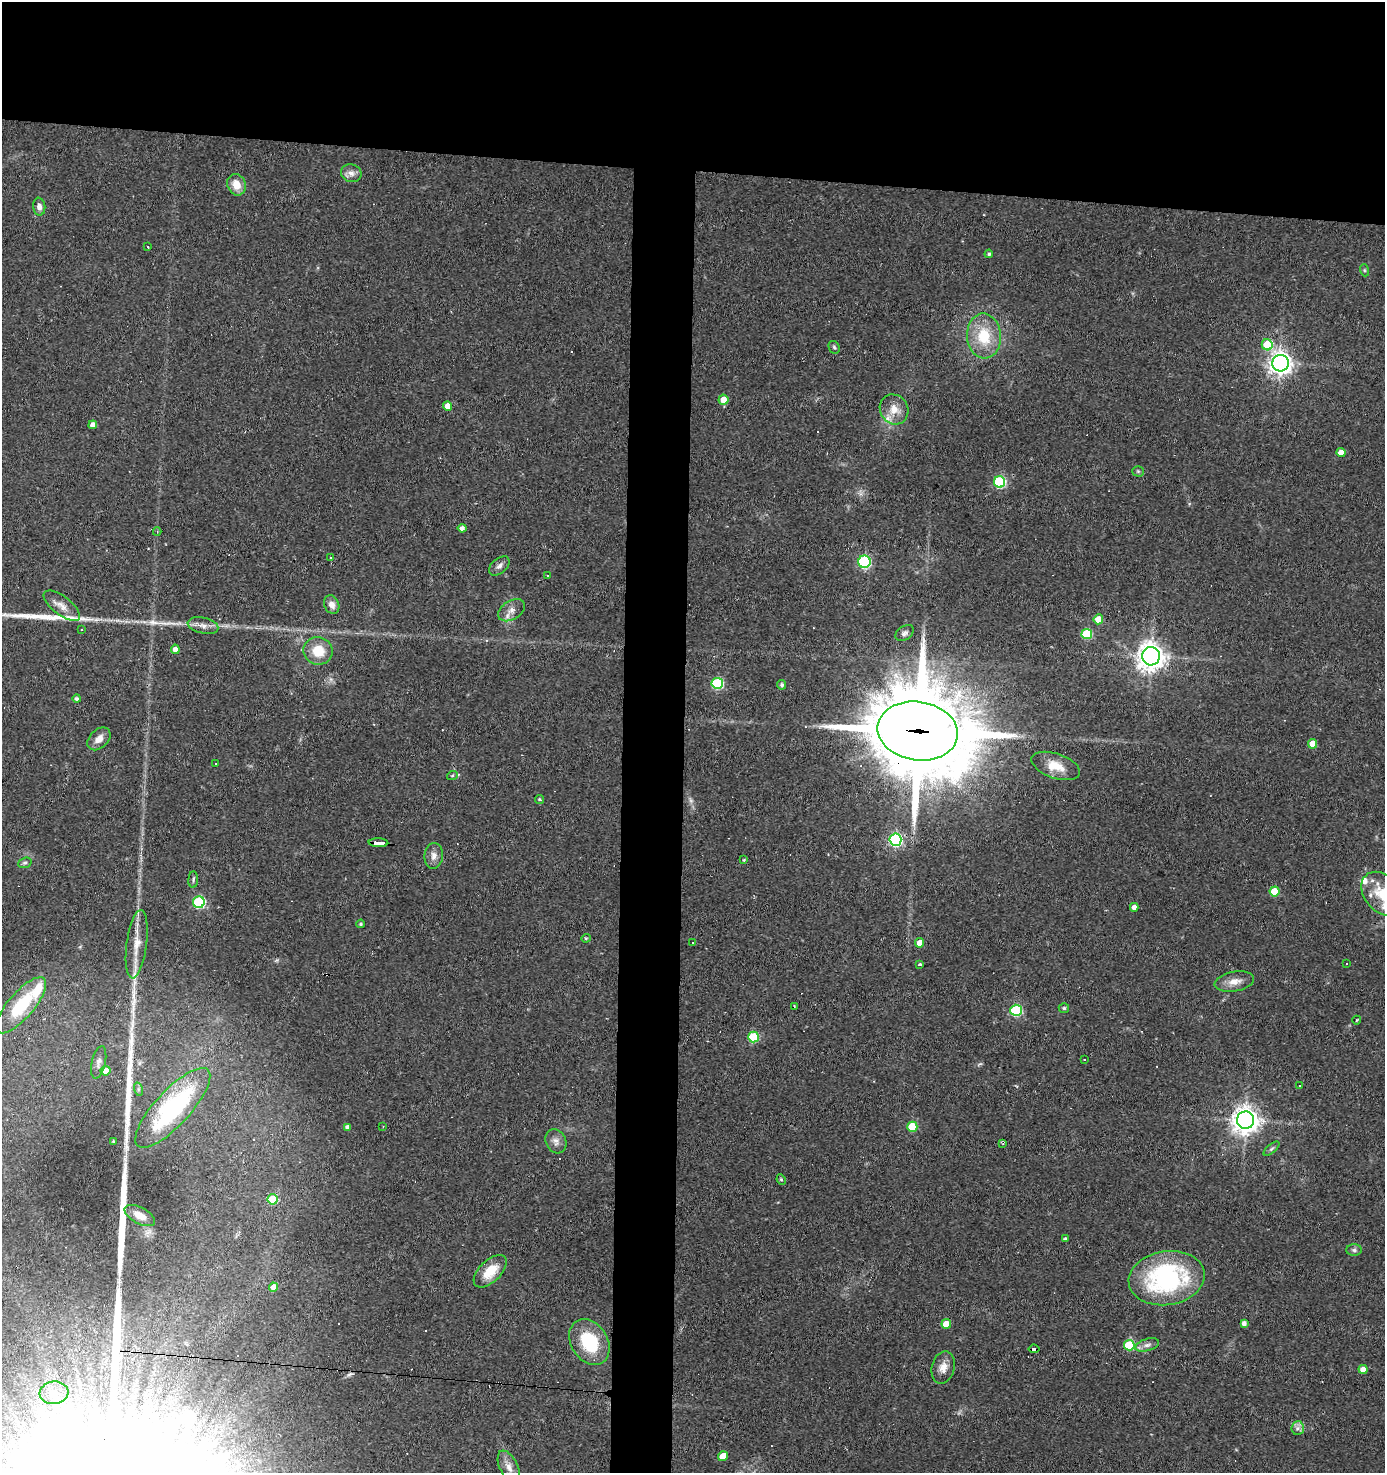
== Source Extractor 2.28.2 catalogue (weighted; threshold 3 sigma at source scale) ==
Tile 2 of 3 x 3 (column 2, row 1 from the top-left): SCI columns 1571-2953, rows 2944-4414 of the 4433 x 4414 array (HDU 1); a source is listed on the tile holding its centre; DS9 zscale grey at full resolution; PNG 1387 x 1475 px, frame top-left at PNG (2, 2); each listed source drawn as its Kron ellipse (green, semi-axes under 4 px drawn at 4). Shown black and unused: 16% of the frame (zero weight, under 2 of 3 exposures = <1% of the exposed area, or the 3 px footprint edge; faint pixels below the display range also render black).
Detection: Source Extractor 2.28.2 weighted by HDU 2 'WHT'; one run over the whole footprint, this tile lists its part. Background 0.11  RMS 0.008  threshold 0.0362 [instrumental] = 3 sigma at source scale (4.5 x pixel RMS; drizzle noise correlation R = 1.50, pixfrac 1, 0.05/0.05 arcsec/px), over >= 5 px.
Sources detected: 121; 1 too faint to see at this stretch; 1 inside a brighter object's white glare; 11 cosmic-ray / hot-pixel residue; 3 long thin detections or spike segments (spike, bleed or trail) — neither listed nor drawn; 3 inside a brighter listed object's ellipse — not listed separately; the other 102 listed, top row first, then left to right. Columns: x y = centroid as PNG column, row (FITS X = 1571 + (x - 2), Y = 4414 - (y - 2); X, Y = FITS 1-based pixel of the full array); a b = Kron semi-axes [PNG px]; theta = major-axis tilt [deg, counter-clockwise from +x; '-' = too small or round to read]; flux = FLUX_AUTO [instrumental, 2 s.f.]
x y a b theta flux
351 173 10 8 -19 4.8
237 185 11 9 -68 12
39 207 9 6 -81 3.7
147 246 3 3 - 1.3
989 254 4 4 - 1.3
1364 270 6 4 -71 1.1
984 336 22 17 -86 30
1267 345 6 5 - 30
834 347 6 5 - 1.4
1280 363 8 8 - 570
724 400 5 5 - 9
448 406 5 4 - 9.8
894 409 15 14 - 11
93 425 4 4 - 5.4
1341 452 4 4 - 7.5
1138 471 5 5 - 1.1
1000 482 6 5 - 87
462 528 4 4 - 3.8
157 532 4 4 - 0.98
331 558 3 2 - 1.2
864 562 6 6 - 97
499 566 12 7 41 3.6
547 576 3 3 - 2.3
332 605 10 7 -65 5.5
62 606 22 9 -37 7.6
512 610 15 9 32 6.5
1098 619 5 5 - 13
203 626 15 8 -13 5.6
81 630 2 2 - 0.68
905 633 10 7 34 2.6
1087 634 5 5 - 46
175 649 5 4 - 4.9
318 651 15 13 -20 18
1151 656 9 9 - 850
717 683 5 5 - 79
782 685 5 4 - 2.1
77 699 4 4 - 2.1
918 731 40 29 -8 13000
99 739 13 9 43 6.7
1312 744 5 4 - 11
216 763 3 3 - 2.6
1056 766 25 12 -19 14
452 776 5 3 - 0.92
539 799 4 4 - 1.1
895 840 6 6 - 150
378 843 10 3 -2 110
434 856 13 9 82 5.6
744 860 3 3 - 0.74
25 863 7 5 20 1.6
193 880 8 5 86 1.6
1275 891 5 5 - 22
1382 894 25 17 -50 22
199 902 6 6 - 97
1134 907 4 4 - 4.3
361 924 4 3 - 0.94
586 938 4 4 - 1
693 942 2 2 - 0.53
919 943 4 4 - 8.3
137 944 34 10 82 14
1347 963 3 3 - 2.9
920 965 4 3 - 2.4
1234 982 20 9 10 8.3
21 1005 35 13 49 42
794 1006 3 2 - 1.1
1064 1008 5 5 - 1.4
1016 1010 5 5 - 74
1357 1020 4 3 - 0.7
753 1037 5 5 - 46
1085 1059 3 3 - 3.5
99 1062 16 7 77 4
106 1071 5 5 - 10
1300 1086 3 3 - 1.9
138 1089 7 4 -72 1.5
173 1108 52 17 47 110
1245 1120 8 8 - 810
348 1127 4 4 - 3
383 1127 2 2 - 0.6
912 1127 5 5 - 29
113 1141 3 3 - 1
556 1141 12 10 -64 4.9
1003 1144 3 3 - 1.1
1271 1149 10 4 40 1.6
781 1179 5 4 - 1
273 1199 5 5 - 37
140 1215 16 8 -29 8.6
1065 1239 3 3 - 1.4
1354 1250 8 5 -1 2.1
490 1271 20 10 44 17
1167 1278 38 27 10 120
273 1287 4 4 - 7.8
1244 1323 4 4 - 3.5
946 1324 5 5 - 14
589 1342 24 18 -58 43
1129 1345 5 5 - 47
1147 1345 12 6 16 3.6
1034 1349 5 3 - 51
943 1367 16 11 75 7.7
1363 1369 4 4 - 6.6
54 1393 14 11 6 9.3
1298 1428 7 6 - 3.1
723 1456 5 5 - 16
509 1467 18 9 -64 7.9
Overlapping masked pixels (flux is a lower limit): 3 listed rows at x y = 918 731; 378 843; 1034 1349
Isophote crosses this tile's border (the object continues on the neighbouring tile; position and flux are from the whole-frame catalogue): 1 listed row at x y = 1382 894